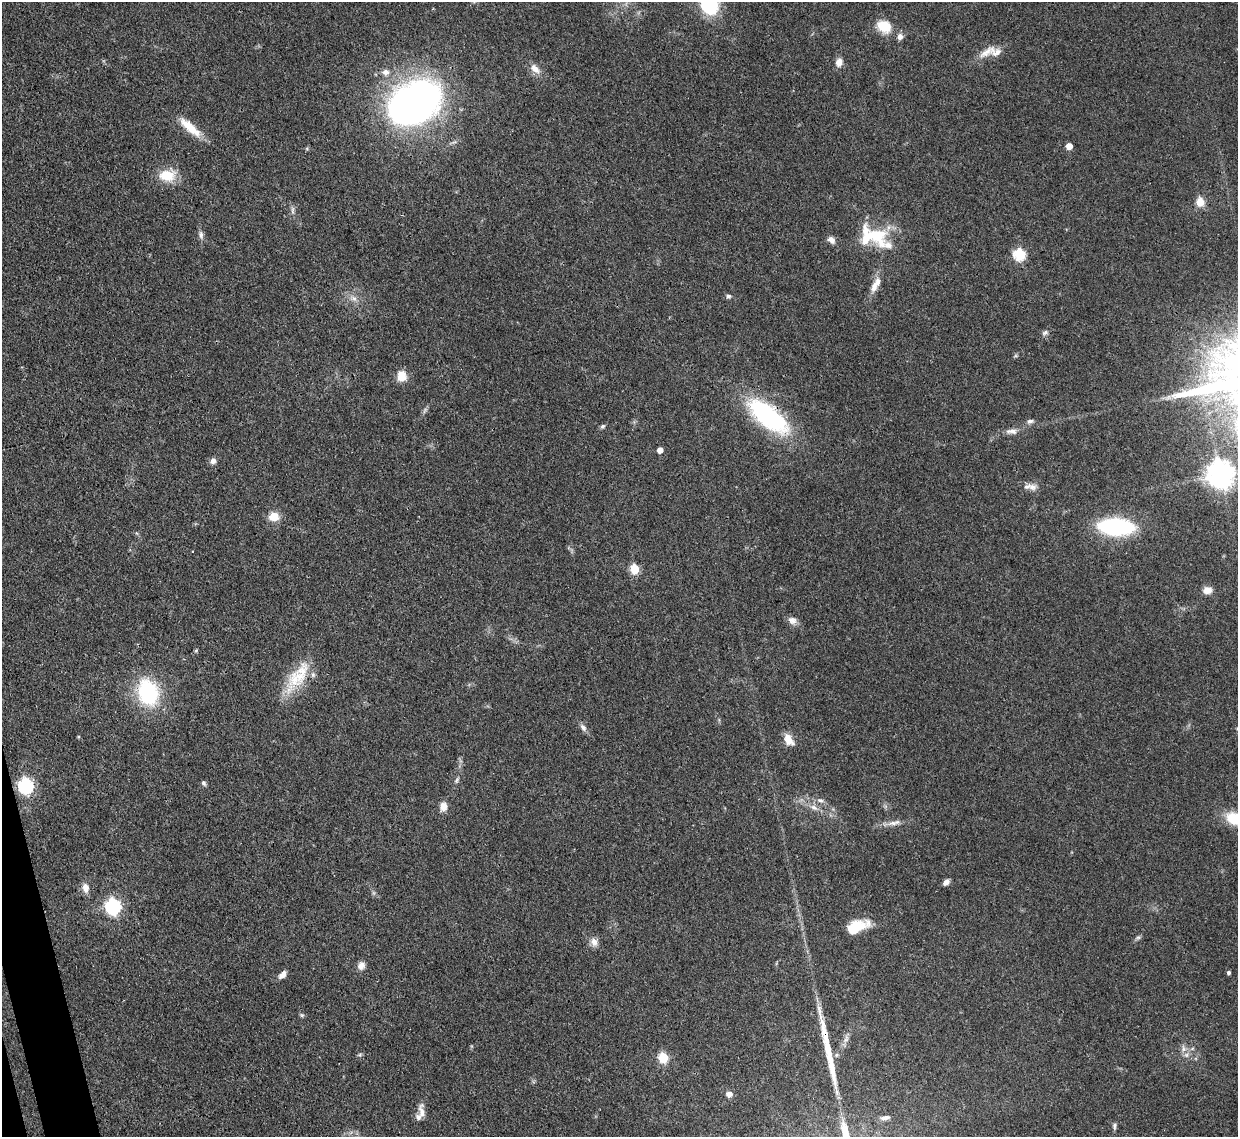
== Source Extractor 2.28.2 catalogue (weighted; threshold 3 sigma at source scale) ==
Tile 7 of 4 x 4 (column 3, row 2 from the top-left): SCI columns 2554-3789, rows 2489-3623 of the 5109 x 5092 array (HDU 1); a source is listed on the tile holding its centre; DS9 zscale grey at full resolution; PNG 1240 x 1139 px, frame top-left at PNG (2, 2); no overlay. Shown black and unused: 1% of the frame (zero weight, under 3 of 4 exposures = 9% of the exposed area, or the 3 px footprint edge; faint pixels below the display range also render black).
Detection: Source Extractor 2.28.2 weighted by HDU 2 'WHT'; one run over the whole footprint, this tile lists its part. Background 0.114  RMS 0.0048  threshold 0.0217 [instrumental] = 3 sigma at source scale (4.5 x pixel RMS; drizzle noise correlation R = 1.50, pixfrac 1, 0.05/0.05 arcsec/px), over >= 5 px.
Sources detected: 75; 1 long thin detection or spike segment (spike, bleed or trail) — not listed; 7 inside a brighter listed object's ellipse — not listed separately; the other 67 listed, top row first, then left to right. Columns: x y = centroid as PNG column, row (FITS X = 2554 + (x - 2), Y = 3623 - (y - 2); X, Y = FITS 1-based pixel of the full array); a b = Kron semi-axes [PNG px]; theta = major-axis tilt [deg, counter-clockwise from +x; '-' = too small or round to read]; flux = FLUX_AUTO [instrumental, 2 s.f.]
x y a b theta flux
709 4 18 14 -65 38
884 26 15 12 -30 12
900 37 8 7 - 2.4
986 52 25 9 36 5.7
839 62 11 8 77 3.2
535 69 16 9 -45 4.1
386 72 9 8 - 2.7
415 103 53 39 25 210
190 127 33 10 -41 10
1069 146 5 5 - 5.7
167 175 19 14 0 12
1200 202 8 7 - 7.5
293 210 13 4 -87 1.5
201 235 11 7 -84 1.8
877 235 32 20 2 20
831 240 10 7 -45 2.5
1020 254 6 6 - 45
874 286 16 8 75 4.3
728 296 6 6 - 1.1
354 298 10 7 -38 2.6
1045 332 9 5 24 1.3
402 376 11 9 88 7.4
425 410 10 4 55 1.1
768 416 56 23 -39 59
1030 421 9 6 7 1.5
603 426 6 5 - 0.94
1011 431 17 7 0 3.1
660 450 5 4 - 4
213 461 8 7 - 2
1220 474 9 8 - 550
1032 487 12 10 4 3.1
274 517 10 8 2 7.5
1116 527 23 11 -3 84
634 569 6 5 - 21
1207 590 10 8 1 4.1
792 620 12 9 -28 2.8
196 651 6 4 2 0.54
301 673 48 19 66 20
148 692 23 17 -75 46
583 727 11 7 -49 2
788 740 15 8 -58 5.3
457 779 7 4 46 0.88
204 783 7 5 -64 1.2
26 786 7 6 - 110
820 800 9 5 -20 1.7
443 806 11 9 85 3.5
814 808 11 7 -32 2.7
1234 818 18 12 -22 16
894 823 17 6 10 3.2
946 882 8 5 38 2
85 888 10 7 -83 3.9
113 906 7 6 - 120
856 927 24 11 21 15
1138 937 7 4 0 0.9
594 942 13 9 -75 3
361 965 10 8 71 2.9
1228 972 4 4 - 0.89
282 975 10 6 44 2.9
302 1015 6 5 - 0.77
846 1039 12 6 67 2.3
1184 1048 11 6 -80 2.4
360 1054 6 4 2 0.72
663 1058 6 5 - 28
729 1094 8 7 - 2.4
422 1113 23 7 -80 3.4
885 1118 11 5 10 1.8
1114 1126 9 5 86 1.1
Overlapping masked pixels (flux is a lower limit): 1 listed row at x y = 768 416
Isophote crosses this tile's border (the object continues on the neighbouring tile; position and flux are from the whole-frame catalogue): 2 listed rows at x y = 709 4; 1234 818